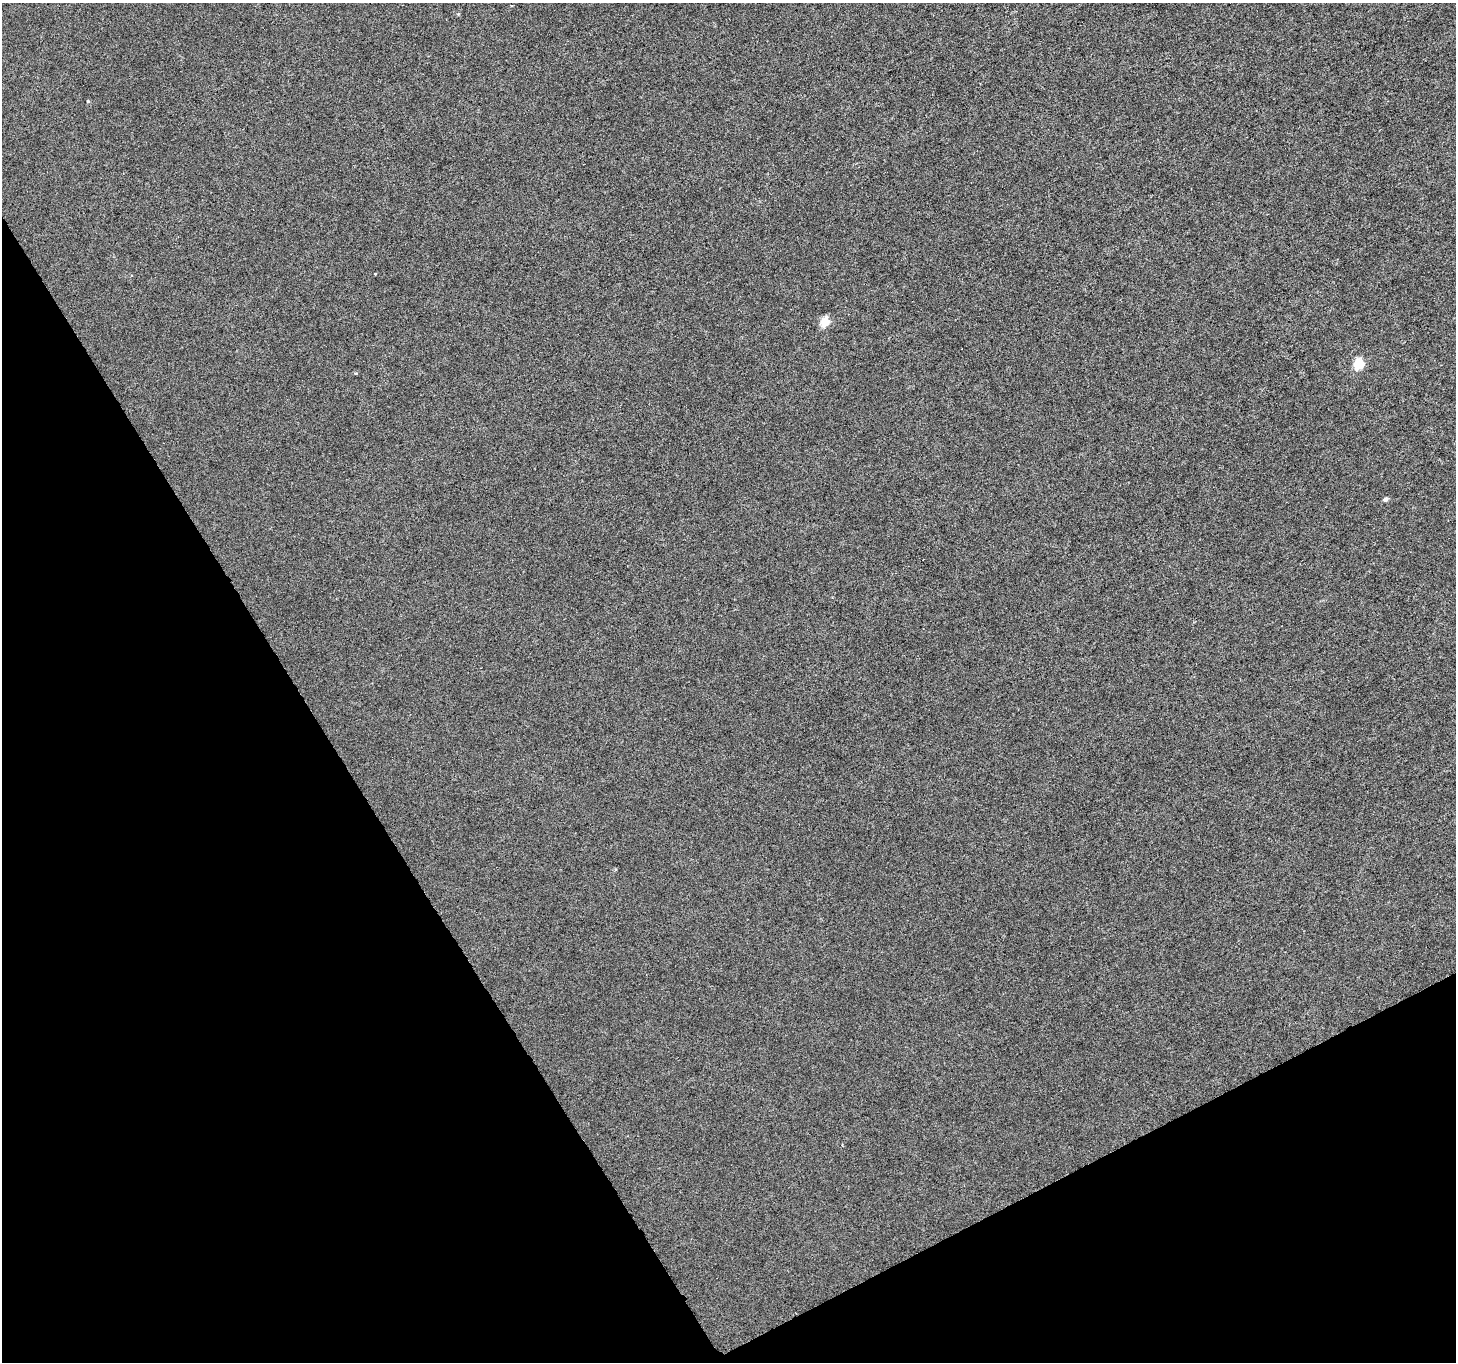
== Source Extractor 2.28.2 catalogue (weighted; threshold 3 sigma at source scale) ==
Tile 14 of 4 x 4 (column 2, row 4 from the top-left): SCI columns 1462-2915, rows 173-1532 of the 5826 x 5721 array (HDU 1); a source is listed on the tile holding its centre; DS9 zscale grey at full resolution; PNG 1458 x 1364 px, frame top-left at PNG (2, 3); no overlay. Shown black and unused: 28% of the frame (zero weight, under 4 of 8 exposures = <1% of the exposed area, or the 3 px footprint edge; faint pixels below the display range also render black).
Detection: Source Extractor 2.28.2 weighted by HDU 2 'WHT'; one run over the whole footprint, this tile lists its part. Background 8.77e-04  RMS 0.0013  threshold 0.00533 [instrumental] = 3 sigma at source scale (4.09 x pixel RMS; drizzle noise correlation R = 1.36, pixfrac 0.8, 0.0396/0.0396 arcsec/px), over >= 5 px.
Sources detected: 5; all 5 listed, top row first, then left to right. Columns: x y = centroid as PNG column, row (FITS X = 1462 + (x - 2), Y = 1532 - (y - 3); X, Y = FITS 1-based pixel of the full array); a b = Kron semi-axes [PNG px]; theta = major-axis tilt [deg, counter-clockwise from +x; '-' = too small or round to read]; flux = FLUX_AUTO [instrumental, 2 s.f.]
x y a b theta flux
88 101 4 4 - 0.12
375 274 3 3 - 0.083
825 322 5 5 - 4.8
1359 364 5 5 - 8.2
1385 499 5 4 - 0.44